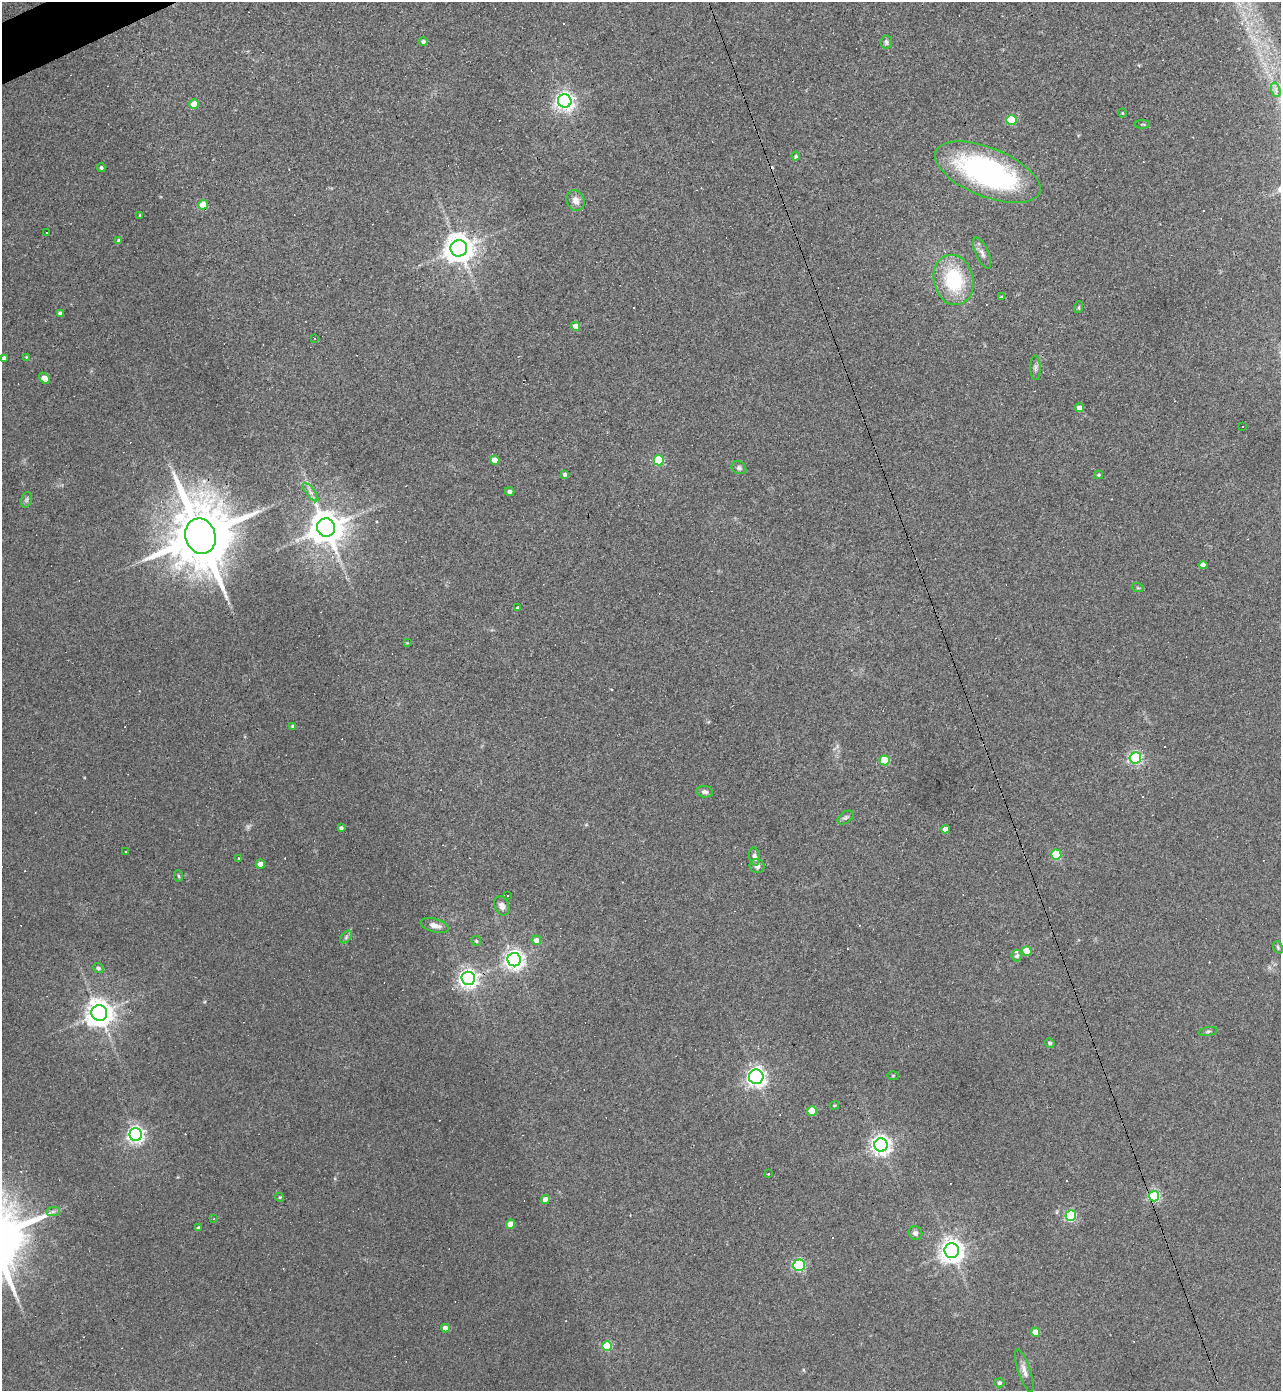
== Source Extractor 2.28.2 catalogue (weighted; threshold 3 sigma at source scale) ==
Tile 11 of 4 x 4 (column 3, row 3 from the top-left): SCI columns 2705-3983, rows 1389-2777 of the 5540 x 5554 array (HDU 1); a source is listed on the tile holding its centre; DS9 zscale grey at full resolution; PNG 1283 x 1393 px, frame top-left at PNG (2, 2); each listed source drawn as its Kron ellipse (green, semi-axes under 4 px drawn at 4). Shown black and unused: <1% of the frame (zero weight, under 3 of 4 exposures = <1% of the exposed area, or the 3 px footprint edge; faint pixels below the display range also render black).
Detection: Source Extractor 2.28.2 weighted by HDU 2 'WHT'; one run over the whole footprint, this tile lists its part. Background 0.067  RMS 0.0076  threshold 0.0344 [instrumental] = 3 sigma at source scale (4.5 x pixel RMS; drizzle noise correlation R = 1.50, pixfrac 1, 0.05/0.05 arcsec/px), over >= 5 px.
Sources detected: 121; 1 too faint to see at this stretch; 23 cosmic-ray / hot-pixel residue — neither listed nor drawn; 1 inside a brighter listed object's ellipse — not listed separately; the other 96 listed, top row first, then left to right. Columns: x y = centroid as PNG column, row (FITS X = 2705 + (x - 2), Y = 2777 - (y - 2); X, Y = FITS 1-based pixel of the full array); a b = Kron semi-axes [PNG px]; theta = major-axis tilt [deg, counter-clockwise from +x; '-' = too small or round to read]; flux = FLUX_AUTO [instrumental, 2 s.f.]
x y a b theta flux
423 42 4 4 - 1.9
886 42 6 6 - 1.7
1276 90 7 4 -72 2.3
565 101 7 6 - 360
194 104 5 4 - 15
1122 113 4 4 - 0.79
1011 120 5 5 - 38
1142 124 8 3 2 0.84
796 156 4 4 - 0.76
101 168 4 4 - 1.3
988 172 56 24 -22 170
576 200 11 8 -67 5.6
203 205 5 4 - 17
140 215 3 3 - 0.83
47 233 2 2 - 0.53
119 240 4 3 - 1.5
459 248 8 8 - 1200
982 253 17 6 -65 3.6
954 280 25 20 -78 49
1001 297 4 3 - 1.2
1079 307 6 4 72 0.87
60 313 4 4 - 2.2
576 326 4 4 - 8.5
315 338 3 3 - 2.4
26 357 3 3 - 0.56
4 358 4 4 - 2.4
1035 368 12 5 -88 2.4
45 378 6 4 -46 8.6
1079 408 4 4 - 3.9
1243 427 3 2 - 0.79
495 460 5 4 - 6.7
659 460 5 5 - 39
739 468 8 6 -27 1.8
565 474 4 4 - 2.2
1098 475 4 4 - 1.1
510 491 5 4 - 2.6
310 492 11 4 -51 2.9
26 500 8 5 73 1.5
326 527 9 9 - 1800
200 536 18 15 -72 7500
1203 565 4 4 - 4.5
1138 588 6 4 -18 1
517 608 4 3 - 1.2
407 643 3 3 - 0.56
293 726 4 3 - 1.2
1135 758 6 5 - 130
885 760 5 5 - 31
705 792 8 6 -8 2.4
845 818 9 5 35 1.8
341 828 4 3 - 1.8
945 829 4 4 - 6
126 852 3 2 - 0.54
1056 855 5 5 - 31
754 857 9 5 -78 2.7
239 858 3 3 - 1.7
260 864 4 4 - 8.2
757 866 7 7 - 3.6
179 876 5 3 - 0.88
507 895 3 3 - 1.2
502 906 10 7 -68 4.1
435 925 14 6 -15 5.8
346 937 7 4 46 1.3
536 940 5 4 - 4.3
476 941 5 5 - 1.3
1278 947 6 4 -69 1.1
1027 951 5 4 - 22
1017 956 6 5 - 1.9
514 960 7 6 - 400
98 968 5 5 - 2.2
468 978 7 6 - 360
99 1013 8 8 - 970
1208 1031 9 3 11 1.5
1050 1043 4 4 - 1.7
893 1076 6 4 1 0.72
756 1077 7 7 - 350
834 1105 5 4 - 0.78
812 1111 5 4 - 24
136 1134 6 6 - 280
881 1145 7 6 - 410
768 1174 3 3 - 1.8
1154 1196 5 5 - 94
279 1197 4 3 - 0.69
545 1199 4 4 - 4.7
53 1212 7 4 1 1.6
1071 1216 5 5 - 78
214 1219 4 3 - 0.59
510 1224 4 4 - 11
198 1228 4 3 - 1.4
915 1233 7 6 - 2.5
952 1251 7 7 - 640
799 1265 6 6 - 81
445 1328 4 4 - 4.8
1035 1332 4 4 - 12
607 1346 5 5 - 27
1024 1371 22 6 -71 4.9
999 1383 5 4 - 1.9
Overlapping masked pixels (flux is a lower limit): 2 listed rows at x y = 200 536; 1154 1196